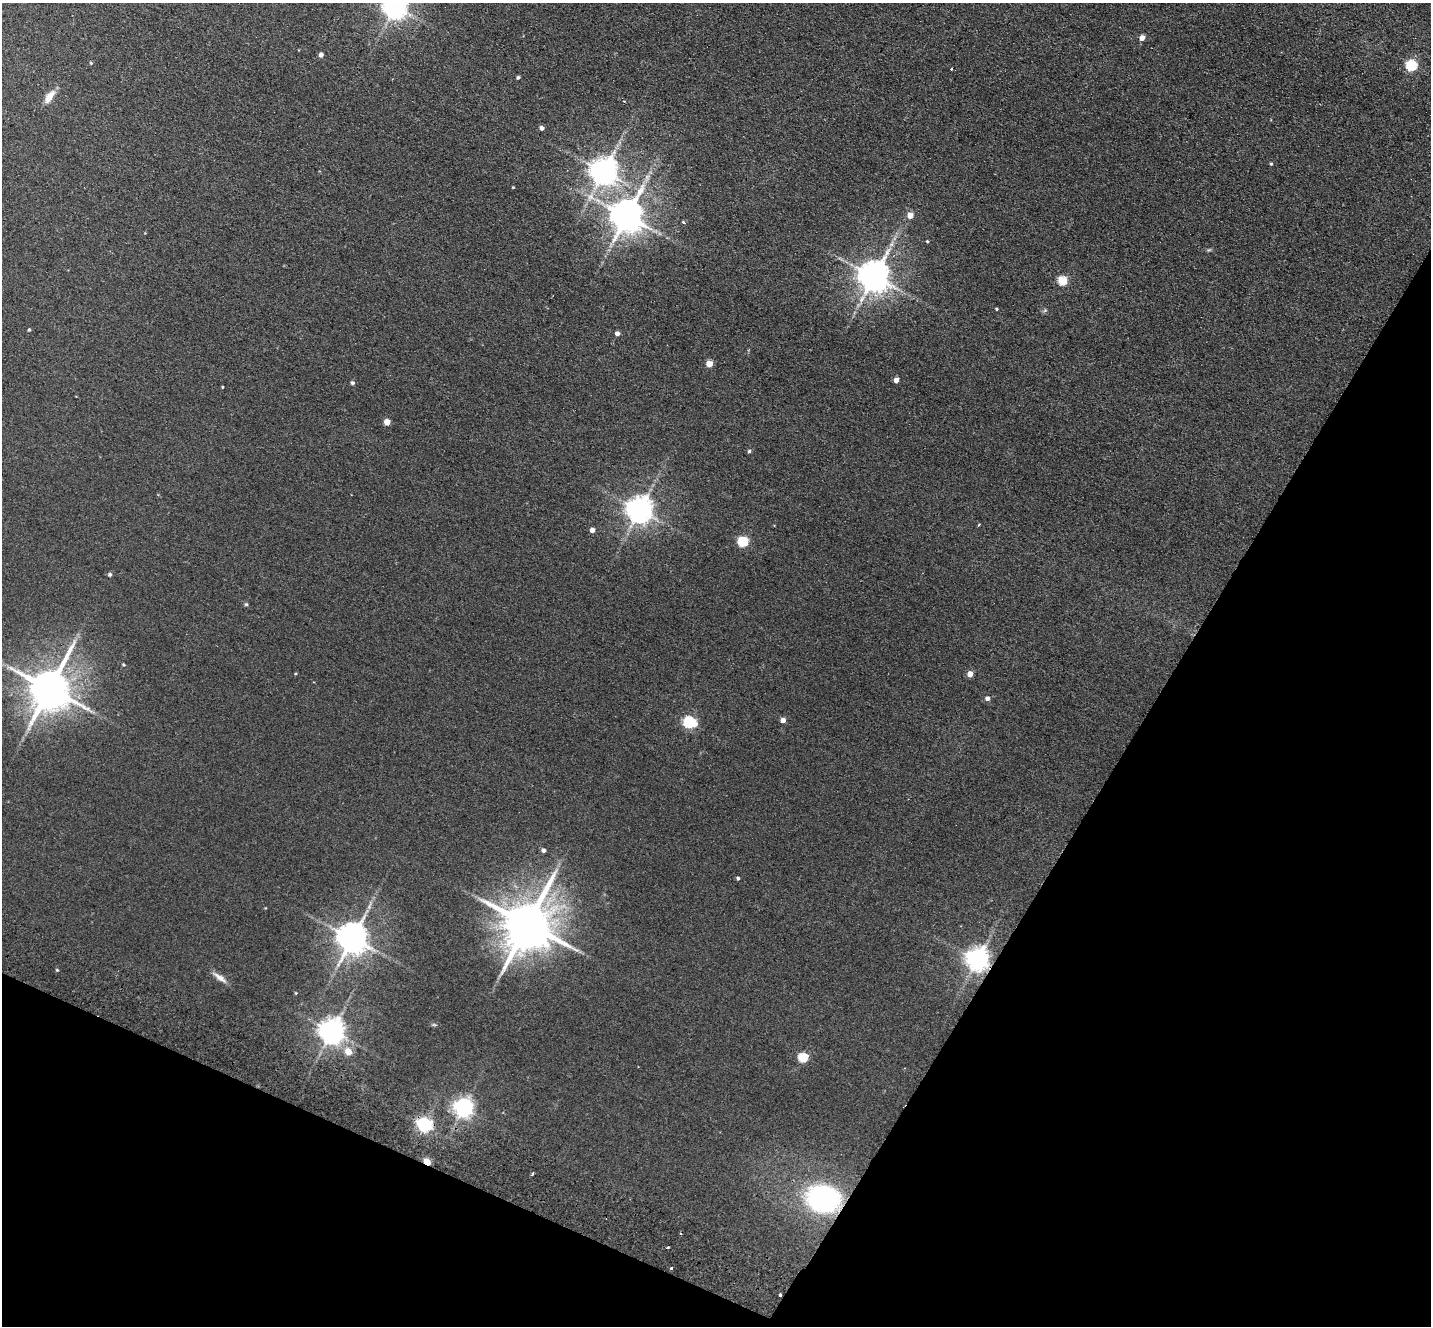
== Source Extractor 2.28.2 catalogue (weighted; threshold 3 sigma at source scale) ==
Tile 15 of 4 x 4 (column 3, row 4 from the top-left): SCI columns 2887-4315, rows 335-1658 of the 5774 x 5829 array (HDU 1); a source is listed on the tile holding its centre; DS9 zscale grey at full resolution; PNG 1433 x 1328 px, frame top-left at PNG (2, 3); no overlay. Shown black and unused: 26% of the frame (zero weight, under 2 of 3 exposures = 3% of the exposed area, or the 3 px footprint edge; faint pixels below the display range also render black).
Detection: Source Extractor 2.28.2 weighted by HDU 2 'WHT'; one run over the whole footprint, this tile lists its part. Background 0.088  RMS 0.012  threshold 0.0529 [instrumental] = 3 sigma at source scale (4.5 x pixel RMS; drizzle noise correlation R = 1.50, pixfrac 1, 0.05/0.05 arcsec/px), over >= 5 px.
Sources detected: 64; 2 too faint to see at this stretch — not listed; the other 62 listed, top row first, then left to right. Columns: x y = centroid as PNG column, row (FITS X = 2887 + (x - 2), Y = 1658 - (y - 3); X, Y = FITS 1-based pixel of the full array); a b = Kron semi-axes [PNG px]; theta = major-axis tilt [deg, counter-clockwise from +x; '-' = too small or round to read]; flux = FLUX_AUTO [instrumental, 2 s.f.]
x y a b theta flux
395 7 8 7 - 1100
1142 38 4 4 - 9.9
321 55 4 4 - 5.4
91 63 4 4 - 1.1
1411 66 6 5 - 110
951 69 3 3 - 5
518 77 4 4 - 1.9
49 97 18 7 55 13
624 101 4 3 - 0.84
542 128 4 4 - 5.4
1271 164 4 3 - 1.3
604 172 8 8 - 1500
513 187 3 3 - 0.98
590 197 13 11 63 13
910 215 5 5 - 12
627 216 10 9 - 2600
683 222 4 4 - 2.1
927 241 4 3 - 1.4
891 244 6 6 - 3.2
1209 250 6 4 29 1.5
874 277 9 9 - 2200
1062 281 5 5 - 59
996 309 3 3 - 1.4
1045 310 6 4 44 1.8
29 330 4 3 - 1.4
617 334 4 4 - 5.8
709 364 4 4 - 22
896 380 4 4 - 7.4
352 383 5 5 - 2.2
222 387 3 3 - 0.96
387 422 4 4 - 17
749 451 5 4 - 1.8
640 510 8 8 - 1400
979 525 3 3 - 2
592 530 4 4 - 7.8
743 542 5 5 - 81
110 574 5 4 - 2.7
246 604 5 4 - 1.6
970 674 4 4 - 13
50 689 13 12 - 4100
987 698 5 5 - 4.5
783 720 4 4 - 7.8
689 722 6 5 - 140
543 850 5 5 - 3.3
738 878 3 3 - 2
528 924 15 13 60 6600
352 939 9 8 - 2200
977 960 8 7 - 960
57 970 4 3 - 1.3
220 978 22 7 -35 8.5
296 993 4 3 - 0.87
332 1031 8 7 - 1300
348 1052 5 5 - 22
803 1058 6 5 - 60
463 1108 7 7 - 610
425 1125 6 6 - 320
427 1162 5 4 - 30
532 1174 4 3 - 1.8
823 1199 31 24 -9 190
667 1248 3 3 - 2.9
671 1268 3 3 - 4
780 1295 3 3 - 8.7
Overlapping masked pixels (flux is a lower limit): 5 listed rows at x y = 977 960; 425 1125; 427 1162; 823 1199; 780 1295
Isophote crosses this tile's border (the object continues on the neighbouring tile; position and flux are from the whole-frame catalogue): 1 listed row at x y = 395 7